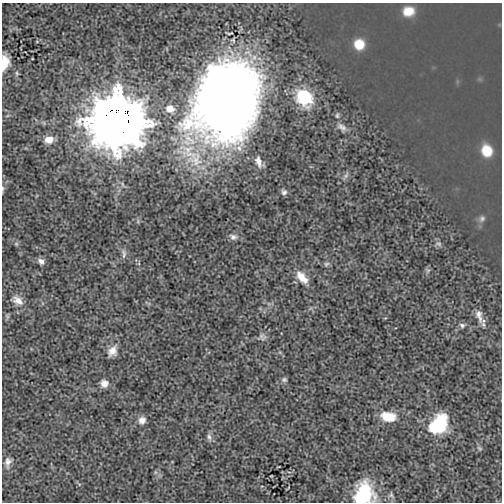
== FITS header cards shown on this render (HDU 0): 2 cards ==
NAXIS1  =                  500
NAXIS2  =                  500

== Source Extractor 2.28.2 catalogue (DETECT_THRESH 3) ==
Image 500 x 500 px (HDU 0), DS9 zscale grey, 1 PNG px = 1 image px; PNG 504 x 504 px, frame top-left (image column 1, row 500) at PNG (2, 3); no overlay
Background 2.94e-04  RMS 0.0053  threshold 0.016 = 3 sigma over >= 5 px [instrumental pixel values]
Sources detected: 39; all 39 listed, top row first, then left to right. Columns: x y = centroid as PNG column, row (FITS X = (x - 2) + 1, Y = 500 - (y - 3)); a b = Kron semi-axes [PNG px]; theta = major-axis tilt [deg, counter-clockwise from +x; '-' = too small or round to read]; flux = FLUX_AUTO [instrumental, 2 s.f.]
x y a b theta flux
408 11 13 10 9 4.5
359 44 11 10 - 5.5
4 62 13 7 82 6.8
17 73 6 4 -61 0.56
304 97 21 17 -49 16
227 99 72 54 73 350
170 109 10 8 -15 2.2
337 116 7 5 75 0.68
117 122 16 16 - 2600
342 127 14 8 -33 1.9
49 139 11 9 14 3.4
487 151 11 10 - 6.9
259 162 13 7 -69 2.2
3 188 8 4 90 0.58
284 192 7 7 - 1
482 218 8 5 63 0.96
233 237 10 8 -17 1.5
16 244 6 4 44 0.43
439 244 8 5 -8 0.89
124 254 13 5 90 1.2
41 261 8 6 -48 1.5
326 264 8 6 16 0.71
428 270 7 4 19 0.56
302 277 18 9 -48 4.5
18 300 14 9 -36 3.1
7 316 7 4 -72 0.58
479 316 21 8 -73 2.9
462 325 8 6 -29 0.99
262 337 11 8 -43 1.2
112 351 13 10 56 3
284 380 7 6 - 0.73
104 383 9 9 - 2.2
388 417 16 10 -10 7.2
142 420 10 9 - 2.1
438 424 20 13 48 22
209 437 10 6 -74 1.1
479 448 7 4 -45 0.58
8 462 12 8 81 1.7
364 493 23 19 64 18
At the frame edge (FLAGS 8, measured only in part): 3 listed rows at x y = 4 62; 3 188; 364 493